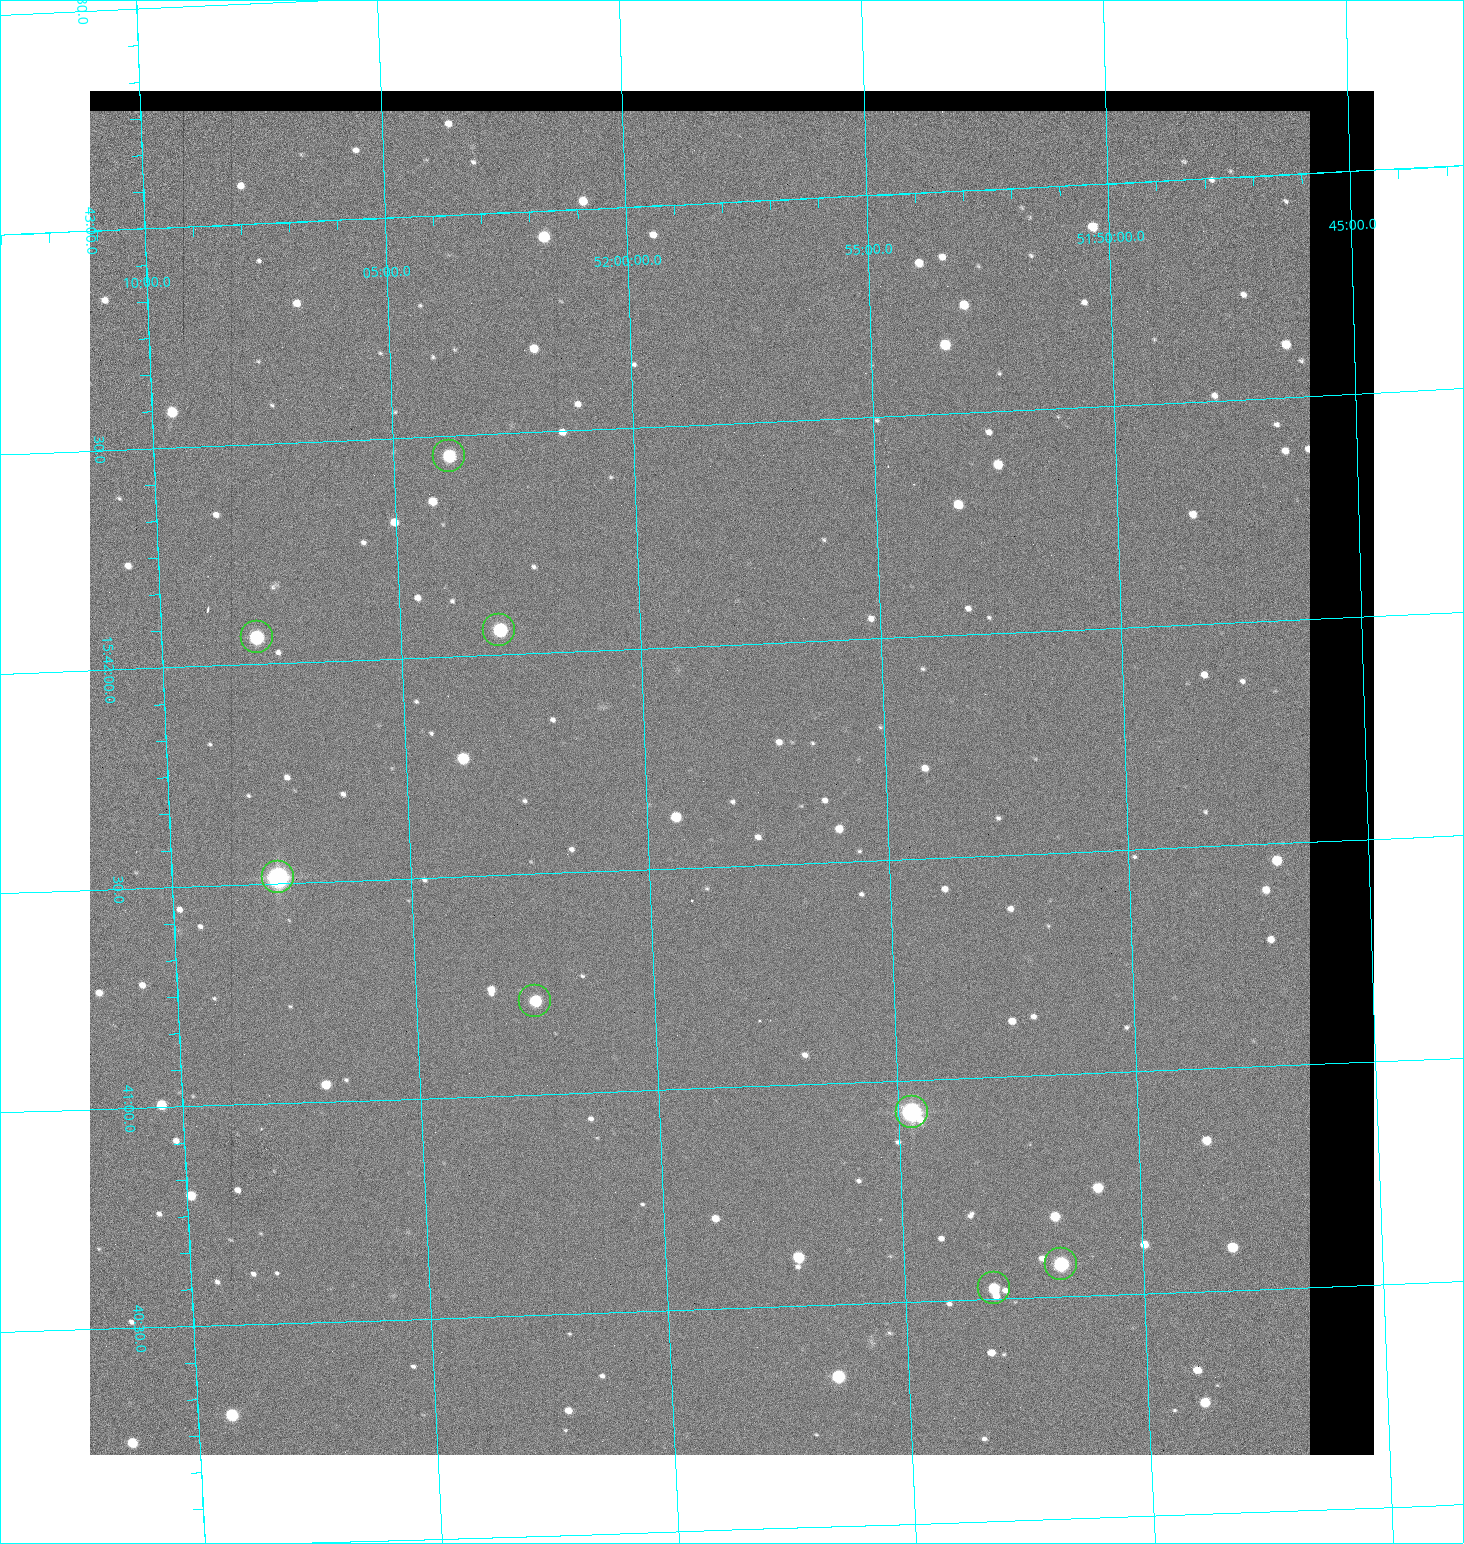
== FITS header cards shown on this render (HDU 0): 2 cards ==
NAXIS1  =                 1284 / length of data axis 1
NAXIS2  =                 1364 / length of data axis 2

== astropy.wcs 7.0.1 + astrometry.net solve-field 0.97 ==
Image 1284 x 1364 px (HDU 0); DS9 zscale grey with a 90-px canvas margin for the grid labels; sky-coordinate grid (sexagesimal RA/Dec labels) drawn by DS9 from the SOLVED WCS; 8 Tycho-2 reference stars matched to detected sources circled (green)
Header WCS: RA---TAN/DEC--TAN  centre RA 15:41:43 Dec +51:58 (235.43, +51.97 deg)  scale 1.26 arcsec/px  FOV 26.9' x 28.5'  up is +92 deg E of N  parity flipped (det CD > 0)
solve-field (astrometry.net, Tycho-2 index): VERIFIED the header's WCS against the Tycho-2 star catalogue (8 matches, 0 conflicts) and refined it, rather than solving blind
Solved WCS: RA---TAN-SIP/DEC--TAN-SIP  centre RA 15:41:43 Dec +51:58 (235.43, +51.97 deg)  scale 1.25 arcsec/px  FOV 26.8' x 28.5'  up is +92 deg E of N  parity flipped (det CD > 0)
The solver's refit moves the header's centre by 0.52 arcsec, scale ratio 0.9974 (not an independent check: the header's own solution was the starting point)
Tycho-2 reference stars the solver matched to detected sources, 8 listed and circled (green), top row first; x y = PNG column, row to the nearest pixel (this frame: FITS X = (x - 90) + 1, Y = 1364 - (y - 91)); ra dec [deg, ICRS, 3 dp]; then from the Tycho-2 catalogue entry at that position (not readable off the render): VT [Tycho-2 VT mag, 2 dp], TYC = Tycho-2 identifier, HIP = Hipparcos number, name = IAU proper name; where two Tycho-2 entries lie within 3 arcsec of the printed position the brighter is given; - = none
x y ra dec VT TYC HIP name
449 456 235.614 +52.064 11.61 3489-1132-1 - -
499 630 235.514 +52.049 11.19 3489-1407-1 - -
257 637 235.515 +52.133 11.12 3489-1380-1 - -
278 877 235.378 +52.130 9.31 3489-1322-1 76850 -
535 1001 235.303 +52.042 11.52 3489-958-1 - -
912 1112 235.232 +51.912 9.59 3489-824-1 - -
1061 1264 235.143 +51.862 10.97 3489-1016-1 - -
994 1288 235.131 +51.886 12.29 3489-908-1 - -